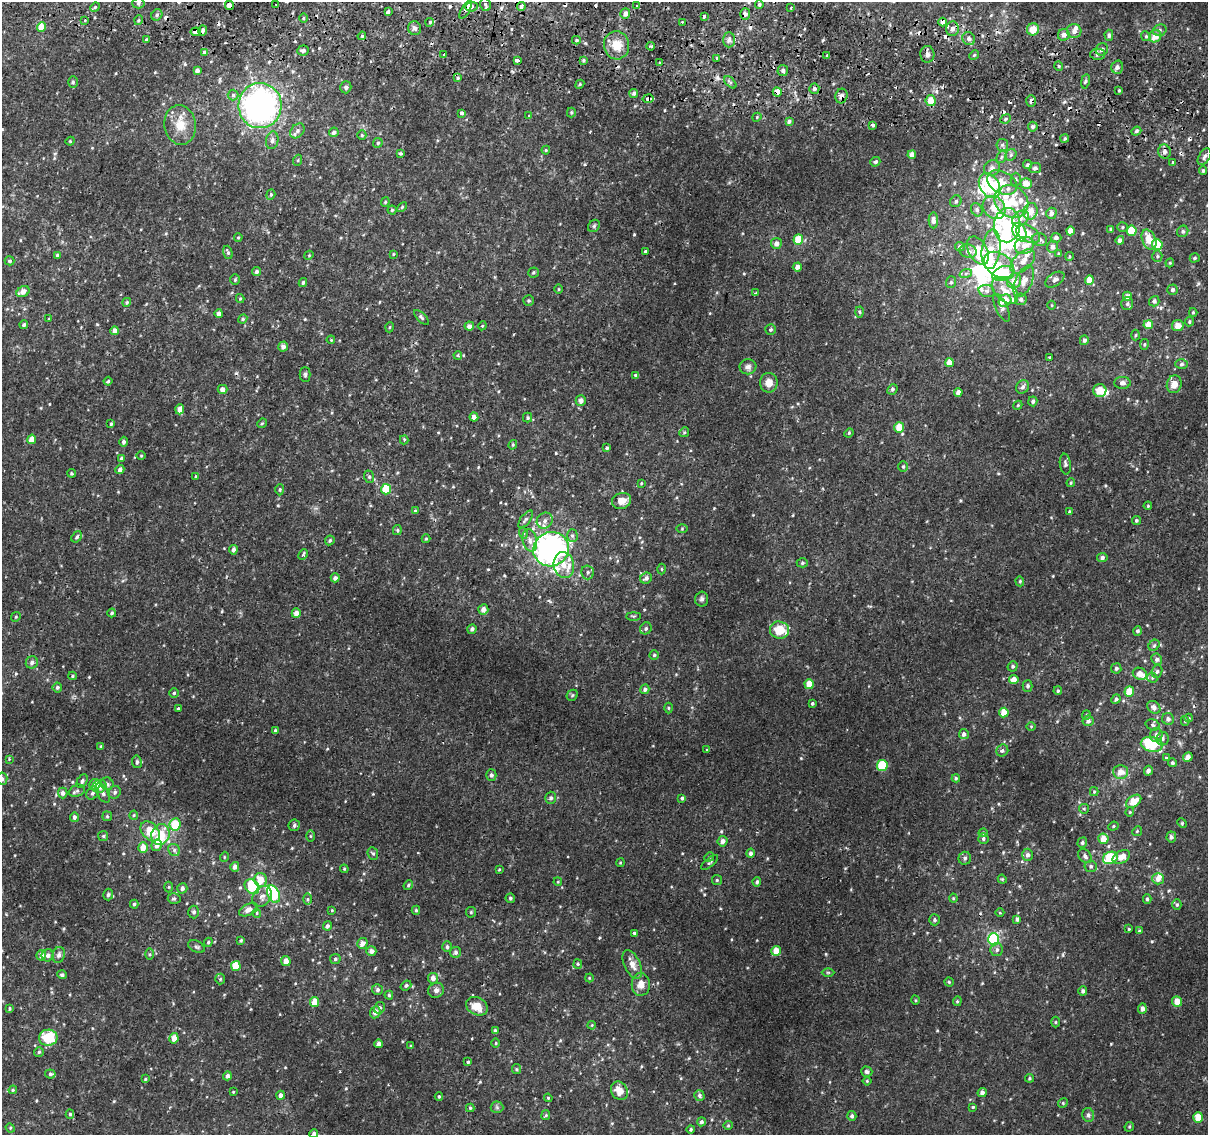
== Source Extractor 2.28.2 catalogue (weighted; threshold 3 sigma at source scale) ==
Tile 11 of 4 x 4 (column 3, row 3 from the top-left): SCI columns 2418-3623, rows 1396-2528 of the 4843 x 5116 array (HDU 1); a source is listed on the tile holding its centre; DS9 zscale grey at full resolution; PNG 1210 x 1137 px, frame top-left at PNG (2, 2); each listed source drawn as its Kron ellipse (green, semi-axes under 4 px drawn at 4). Shown black and unused: <1% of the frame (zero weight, under 2 of 3 exposures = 2% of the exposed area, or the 3 px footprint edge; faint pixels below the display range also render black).
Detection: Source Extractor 2.28.2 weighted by HDU 2 'WHT'; one run over the whole footprint, this tile lists its part. Background 0.00877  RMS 0.0032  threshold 0.0143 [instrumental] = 3 sigma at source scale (4.5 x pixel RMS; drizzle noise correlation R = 1.50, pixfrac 1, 0.0396/0.0396 arcsec/px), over >= 5 px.
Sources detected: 569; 14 inside a brighter object's white glare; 16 cosmic-ray / hot-pixel residue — neither listed nor drawn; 23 inside a brighter listed object's ellipse — not listed separately; of the other 516, all 500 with FLUX_AUTO >= 0.247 (the completeness limit of this list) listed and drawn (16 fainter detections not listed), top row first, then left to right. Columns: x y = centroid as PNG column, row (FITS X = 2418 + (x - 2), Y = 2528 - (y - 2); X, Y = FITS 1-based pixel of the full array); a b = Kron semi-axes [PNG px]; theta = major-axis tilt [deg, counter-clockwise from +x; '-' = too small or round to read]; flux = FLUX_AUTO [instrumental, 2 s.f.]
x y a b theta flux
138 3 6 5 - 0.76
276 4 3 2 - 0.35
485 4 6 5 - 0.63
759 4 4 4 - 0.63
229 5 5 4 - 3.8
637 6 4 3 - 1.9
95 7 5 4 - 0.42
471 7 6 4 6 1.6
521 7 4 3 - 1.8
791 8 3 3 - 0.39
466 10 10 4 60 2
388 12 4 3 - 1.7
625 13 5 5 - 1.7
745 14 6 5 - 1.2
157 15 6 5 - 0.68
704 16 3 3 - 2.6
304 18 4 3 - 0.33
139 20 5 3 - 0.31
85 21 3 3 - 0.49
430 22 4 4 - 0.93
682 22 3 3 - 0.45
942 22 4 4 - 3
42 27 5 4 - 4.2
414 28 7 6 - 0.97
952 29 7 6 - 1.5
1033 29 6 6 - 4
202 30 5 4 - 0.73
1160 30 7 5 17 0.76
1074 31 7 7 - 1.5
196 32 5 4 - 3.1
1064 35 6 6 - 1.5
1109 35 5 4 - 0.66
362 36 4 4 - 0.39
1146 36 5 4 - 0.46
1155 36 6 6 - 3.2
969 39 7 6 - 0.95
146 40 3 3 - 1.3
576 40 4 4 - 0.55
729 40 7 6 - 1
617 45 14 12 -84 5.3
651 46 4 3 - 0.39
1102 49 6 6 - 1.2
303 50 6 5 - 0.86
204 52 4 4 - 0.64
444 54 3 3 - 0.99
927 54 8 7 - 1.3
1098 54 7 5 2 0.82
974 55 5 4 - 0.49
827 56 3 3 - 0.59
717 58 3 3 - 1.6
583 60 3 3 - 0.48
517 61 4 3 - 3.2
660 62 3 2 - 0.51
1059 66 5 3 - 0.34
1117 67 7 5 72 1
783 70 5 5 - 1.1
197 71 4 4 - 1.1
458 78 4 4 - 0.37
1085 81 7 3 81 0.54
73 82 6 5 - 0.56
730 82 7 3 -45 0.56
580 84 5 3 - 0.38
346 87 6 5 - 0.71
814 89 5 5 - 0.91
1119 90 3 3 - 0.32
777 92 4 4 - 6.5
634 93 4 4 - 0.87
233 95 5 5 - 0.68
841 96 7 6 - 0.99
648 99 5 4 - 1.5
931 101 5 5 - 4
1031 101 6 5 - 0.82
260 106 22 21 - 91
571 112 5 4 - 0.4
461 113 4 3 - 1.3
529 115 4 3 - 0.28
757 117 5 3 - 0.29
1006 119 5 4 - 0.51
789 121 4 4 - 0.91
180 125 20 15 -82 5.9
873 125 3 3 - 1.9
1033 127 5 5 - 0.79
297 131 8 6 48 1
1136 131 5 4 - 0.5
334 132 5 4 - 0.94
362 135 5 4 - 0.4
1065 139 4 3 - 0.5
272 140 9 6 79 1
70 141 4 4 - 0.32
378 143 5 5 - 0.55
1002 145 6 6 - 0.63
546 150 4 4 - 0.31
1164 152 7 6 - 1.2
400 153 4 4 - 0.56
912 155 4 4 - 1.9
1011 155 6 5 - 0.65
1002 157 6 4 63 0.6
1204 157 9 5 57 1
298 160 5 3 - 0.29
875 162 5 4 - 0.67
1173 162 3 3 - 1.7
1027 165 5 4 - 0.55
992 168 8 7 - 1.5
1035 168 6 5 - 0.83
1203 171 4 3 - 0.49
1016 179 7 5 90 0.63
1002 183 16 10 -29 4.5
1026 183 5 5 - 3.4
989 186 13 9 -57 19
271 195 5 4 - 0.48
956 201 6 5 - 0.67
385 202 4 4 - 0.36
1011 202 18 15 -38 8.9
402 207 6 3 46 0.37
994 207 12 10 -47 4.9
392 210 4 4 - 0.41
977 210 7 5 -60 0.71
1031 211 8 7 - 3.4
1051 213 6 5 - 1.3
1020 218 9 6 41 1.7
933 220 8 4 -88 1.3
1007 225 17 13 83 16
594 226 7 5 47 0.56
1123 227 5 4 - 0.44
1110 229 4 3 - 0.37
1070 231 4 4 - 2.5
1131 231 5 5 - 6.1
1183 231 6 5 - 0.71
1019 232 10 6 -66 8.1
1028 234 13 8 -31 4
238 237 4 3 - 0.35
1056 238 5 5 - 1.1
798 240 5 5 - 6.8
1040 240 7 6 - 1.1
1120 240 4 4 - 1.5
1149 240 10 6 -66 5.3
776 243 5 5 - 1.7
1157 244 5 5 - 6.9
1024 245 10 8 24 2.9
960 247 5 4 - 1
1052 247 6 5 - 1.4
991 249 20 9 83 6.3
978 250 15 9 -62 8.9
646 251 3 3 - 0.84
968 251 8 6 -15 1.5
228 252 7 4 -72 0.58
393 254 4 3 - 0.29
1059 254 4 3 - 0.5
57 255 4 4 - 0.59
309 255 5 3 - 0.28
1069 256 4 3 - 0.32
1157 256 5 5 - 0.58
1195 258 5 4 - 0.5
9 261 5 4 - 0.55
1023 261 15 8 44 3.2
1170 263 4 4 - 0.35
999 265 16 11 -34 5.8
797 267 4 4 - 1.8
257 272 4 4 - 0.78
533 272 5 5 - 0.48
966 273 6 4 20 0.63
1003 274 11 7 15 20
235 280 5 4 - 0.41
1055 280 10 6 34 1.1
1089 280 4 4 - 3.5
1014 281 8 6 61 3.2
1024 281 17 8 65 3.1
951 282 6 5 - 0.57
303 283 4 4 - 0.69
558 289 5 3 - 0.3
1172 290 5 5 - 0.92
987 291 8 6 -14 0.93
1005 291 16 9 -44 3.8
23 292 7 5 29 2.4
756 293 3 3 - 0.47
1127 296 4 4 - 1.7
240 299 4 4 - 0.35
1021 299 6 5 - 0.9
529 301 5 5 - 0.48
1005 301 7 6 - 4.6
1154 301 5 5 - 0.86
127 302 4 4 - 0.43
1127 304 6 6 - 0.71
1052 305 4 3 - 0.26
1001 308 15 6 -65 1.1
860 312 5 3 - 0.41
1193 312 4 3 - 0.37
219 314 4 4 - 1.5
421 317 9 4 -45 0.62
49 319 4 3 - 0.29
243 319 5 4 - 0.41
1189 322 5 4 - 0.46
24 325 4 4 - 0.6
1148 325 5 4 - 3.9
469 326 4 4 - 1.5
482 326 4 3 - 0.29
1178 326 6 5 - 2.6
390 327 5 3 - 0.27
770 330 5 5 - 0.59
115 331 4 4 - 1.9
1136 335 5 3 - 0.31
331 340 4 3 - 0.27
1084 340 5 4 - 0.81
1144 344 5 3 - 0.33
283 347 5 4 - 1.3
458 355 4 4 - 0.36
1050 357 3 2 - 0.31
949 363 4 4 - 3.3
1182 364 6 5 - 0.73
748 367 8 7 - 1.2
305 374 7 5 -90 0.62
636 375 3 2 - 0.41
108 381 4 4 - 0.41
769 383 10 9 - 2.7
1122 383 8 6 1 1.1
1174 384 9 7 74 3.1
1023 387 7 6 - 1
222 389 5 4 - 1.4
892 389 5 4 - 0.54
1100 391 6 6 - 3.9
958 392 4 4 - 1.7
581 400 5 5 - 1.4
1033 401 5 4 - 0.6
1018 405 5 3 - 0.36
180 409 5 4 - 2.3
474 417 4 4 - 1.5
528 418 5 4 - 0.47
262 423 5 4 - 0.34
111 424 3 3 - 0.39
899 427 5 5 - 5.6
684 432 5 4 - 0.4
849 433 5 4 - 0.36
32 439 4 4 - 2.9
404 440 4 3 - 0.42
124 442 5 4 - 0.76
513 445 5 3 - 0.35
607 448 4 4 - 0.51
141 456 4 3 - 0.25
121 458 4 4 - 0.66
1065 464 10 5 -82 0.93
903 466 5 4 - 0.45
120 469 5 4 - 1
72 473 4 3 - 0.4
196 476 4 3 - 0.35
369 477 6 5 - 0.54
641 483 4 3 - 0.3
1071 483 4 3 - 0.35
386 489 5 5 - 9.3
280 490 6 4 89 0.46
621 501 10 8 18 3.3
1148 506 4 3 - 0.31
415 511 4 3 - 0.32
1069 512 4 4 - 0.45
526 519 10 5 53 0.81
1136 520 4 4 - 0.5
545 521 8 7 - 1.5
682 529 6 4 1 0.35
397 530 5 4 - 0.44
523 533 5 3 - 0.44
572 536 6 5 - 0.82
77 537 6 4 53 0.64
426 539 4 4 - 0.3
330 540 5 4 - 0.53
530 540 11 7 -76 1.8
551 549 18 17 - 95
233 550 4 4 - 1.1
303 555 6 3 64 0.52
1102 558 5 4 - 0.96
802 563 6 4 0 0.48
564 565 13 10 -78 4
662 569 5 3 - 0.31
588 572 7 6 - 0.86
335 578 4 4 - 1.1
646 578 6 5 - 1.2
1020 581 5 4 - 0.37
702 599 7 6 - 0.78
483 610 5 5 - 1.6
112 613 4 4 - 0.52
296 613 5 4 - 1.6
634 616 7 3 0 0.38
16 617 5 4 - 0.35
646 628 6 5 - 0.72
472 629 5 4 - 0.84
780 630 9 8 - 7.2
1138 631 5 4 - 0.64
1154 645 6 5 - 0.52
654 655 4 4 - 0.41
1157 659 6 5 - 0.84
32 662 6 6 - 1
1013 666 5 5 - 0.63
1116 668 5 5 - 0.75
1157 671 7 5 72 0.68
1140 674 7 6 - 2.8
72 676 4 4 - 0.38
1152 678 5 4 - 0.48
1014 680 5 4 - 2.3
809 684 5 5 - 4
1028 686 6 5 - 0.72
57 687 5 5 - 0.55
645 689 5 4 - 0.89
1058 691 4 3 - 0.46
1129 691 5 4 - 4.9
174 693 4 4 - 0.5
572 695 6 5 - 0.45
1116 699 5 4 - 0.77
812 703 3 3 - 0.49
1154 707 7 5 -39 1.3
668 708 5 3 - 0.34
179 709 3 3 - 1.1
1004 713 5 4 - 4.1
1086 715 5 4 - 0.41
1189 718 4 4 - 0.34
1168 719 6 6 - 1
1088 721 5 5 - 1.2
1185 721 5 4 - 0.43
1153 725 7 5 -18 0.72
1031 726 4 3 - 0.26
275 731 4 3 - 0.52
964 734 5 5 - 1.1
1156 735 7 6 - 1.4
1163 739 7 6 - 0.86
1152 744 11 7 -11 13
101 746 4 4 - 0.29
707 750 3 2 - 0.32
1002 751 6 5 - 0.8
1188 757 5 4 - 1.5
1166 758 4 3 - 0.39
9 759 4 3 - 0.25
137 762 6 5 - 0.62
1173 763 4 4 - 0.61
882 765 5 5 - 13
1148 771 5 4 - 0.99
1121 772 7 7 - 2.7
491 775 5 5 - 0.79
956 778 4 4 - 0.42
2 779 6 5 - 0.89
82 781 7 5 64 0.68
95 784 6 5 - 2.4
107 784 6 6 - 0.76
99 786 7 6 - 2.3
77 791 8 5 21 0.82
115 792 6 5 - 0.72
1094 792 4 4 - 0.34
63 793 5 5 - 1.1
92 793 7 5 50 0.76
103 793 11 5 -62 1.1
551 798 6 5 - 0.81
682 798 3 3 - 0.53
1134 801 8 5 35 4.7
1084 809 5 4 - 0.41
1130 812 4 4 - 0.35
134 815 4 4 - 0.38
107 816 5 5 - 0.43
74 817 5 4 - 0.89
1182 823 5 4 - 0.4
175 824 6 5 - 6.3
294 825 6 5 - 0.7
1113 826 5 4 - 0.5
150 831 11 8 -47 6.2
1137 831 5 4 - 0.41
983 833 4 4 - 0.37
161 835 10 9 - 6.1
103 836 5 5 - 0.51
310 836 5 3 - 0.34
1171 837 5 5 - 0.79
983 838 5 5 - 0.66
1103 839 5 5 - 3.3
723 841 5 5 - 1.3
1082 843 5 4 - 0.59
157 845 6 5 - 1.5
143 847 5 5 - 2.9
174 850 6 5 - 0.75
373 853 6 5 - 0.57
750 853 4 4 - 0.78
1028 855 6 5 - 1.1
1085 856 8 6 -49 1
224 857 5 3 - 0.28
709 857 5 4 - 0.39
1121 857 9 6 28 2.9
965 858 6 6 - 0.9
1110 858 7 6 - 12
710 862 10 4 40 0.58
620 863 4 3 - 0.27
1091 866 6 6 - 0.71
235 867 5 4 - 1.6
344 869 4 4 - 0.36
499 869 4 3 - 0.3
1002 879 4 3 - 0.3
1158 879 6 5 - 1.6
261 880 7 6 - 4.3
717 880 5 5 - 0.44
558 882 4 3 - 0.29
757 882 4 4 - 0.62
408 885 5 4 - 0.48
169 887 5 3 - 0.36
252 887 8 6 -47 11
182 888 5 5 - 1
274 894 9 6 -67 20
108 895 6 5 - 0.61
262 896 11 8 55 1.7
174 898 6 5 - 0.79
510 898 5 5 - 0.61
953 898 4 4 - 0.34
308 899 6 4 89 0.45
1147 899 4 4 - 0.51
134 904 4 3 - 0.54
1177 905 5 4 - 0.51
248 910 10 5 25 2
332 910 4 4 - 0.27
416 910 4 4 - 0.48
194 912 6 5 - 0.66
471 912 5 5 - 0.46
257 913 5 4 - 0.4
1000 913 4 3 - 0.25
1017 919 4 4 - 0.75
934 920 5 5 - 0.66
327 926 4 4 - 0.68
1129 929 4 3 - 0.31
1139 931 3 3 - 0.32
634 933 3 3 - 0.68
994 939 6 5 - 29
241 940 4 3 - 0.41
208 942 4 4 - 0.4
362 943 5 5 - 1.8
196 947 9 5 -27 0.71
447 947 5 4 - 0.61
997 950 6 6 - 1
371 951 5 5 - 1.4
776 951 5 4 - 4
456 952 5 5 - 0.8
150 954 6 4 90 0.43
41 955 5 4 - 1.7
48 955 6 6 - 0.95
59 955 8 6 75 1.1
335 959 5 5 - 0.55
286 961 5 4 - 2.4
578 964 5 4 - 0.4
632 965 15 8 -65 2.4
236 966 5 5 - 8
828 972 6 4 0 0.41
62 975 5 4 - 0.63
433 978 5 5 - 1.5
589 978 4 4 - 0.3
220 979 5 5 - 0.45
949 982 4 4 - 0.39
641 984 11 9 -89 3
406 985 6 4 38 0.52
377 990 5 5 - 0.76
436 990 8 7 - 1.1
1083 991 5 4 - 0.77
389 995 4 4 - 0.46
915 1000 5 3 - 0.28
957 1001 5 4 - 0.44
1177 1001 5 5 - 3.2
315 1002 5 4 - 4
477 1006 11 8 -26 4.3
10 1008 3 3 - 0.41
379 1008 6 5 - 1.1
1142 1009 5 4 - 1.2
375 1012 6 5 - 1.4
1056 1022 5 3 - 0.32
592 1025 4 3 - 0.27
495 1031 4 3 - 0.82
48 1038 9 8 - 10
174 1038 5 4 - 2.7
496 1043 4 3 - 0.28
379 1044 4 4 - 1.4
411 1046 4 3 - 0.39
39 1052 5 5 - 0.53
468 1062 4 3 - 1.7
516 1069 5 4 - 0.43
867 1072 5 5 - 0.68
50 1074 5 4 - 0.57
227 1076 4 4 - 1.2
1029 1078 4 4 - 0.4
145 1079 4 3 - 0.3
867 1081 4 4 - 0.35
13 1090 4 4 - 0.39
619 1091 10 8 -58 3.8
233 1092 3 2 - 0.27
982 1092 5 4 - 1.1
280 1095 4 4 - 1.1
699 1095 5 5 - 0.68
439 1097 4 3 - 0.42
548 1098 4 3 - 0.31
1063 1103 5 4 - 0.4
497 1107 6 6 - 0.62
973 1107 4 3 - 0.38
470 1108 4 4 - 0.44
70 1114 5 4 - 0.53
546 1115 5 4 - 0.38
1088 1115 7 6 - 0.82
852 1116 5 4 - 0.74
1198 1118 5 5 - 5.2
701 1122 4 4 - 0.73
728 1125 4 4 - 0.33
1129 1127 5 4 - 0.38
10 1128 5 4 - 0.36
691 1129 4 4 - 0.51
314 1133 4 4 - 0.65
Overlapping masked pixels (flux is a lower limit): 11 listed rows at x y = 229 5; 521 7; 466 10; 942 22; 196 32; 617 45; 777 92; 841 96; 648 99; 1031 101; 994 939
Isophote crosses this tile's border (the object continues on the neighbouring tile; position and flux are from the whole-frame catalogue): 2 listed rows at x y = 2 779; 314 1133